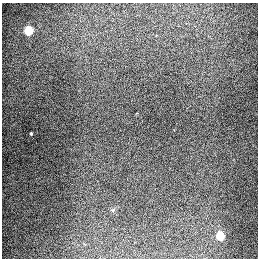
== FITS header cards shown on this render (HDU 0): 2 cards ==
NAXIS1  =                  256
NAXIS2  =                  256

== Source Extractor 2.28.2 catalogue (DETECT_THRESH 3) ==
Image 256 x 256 px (HDU 0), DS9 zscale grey, 1 PNG px = 1 image px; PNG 260 x 260 px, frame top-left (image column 1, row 256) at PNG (2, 3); no overlay
Background 1320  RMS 27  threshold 82.5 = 3 sigma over >= 5 px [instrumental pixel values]
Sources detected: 4; all 4 listed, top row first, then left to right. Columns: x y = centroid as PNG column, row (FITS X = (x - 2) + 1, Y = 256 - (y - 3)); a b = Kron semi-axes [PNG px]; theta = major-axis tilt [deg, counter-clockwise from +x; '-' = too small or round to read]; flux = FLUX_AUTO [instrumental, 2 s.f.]
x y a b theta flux
28 30 5 5 - 91000
31 134 3 3 - 2100
113 210 6 4 72 2500
220 236 5 5 - 68000